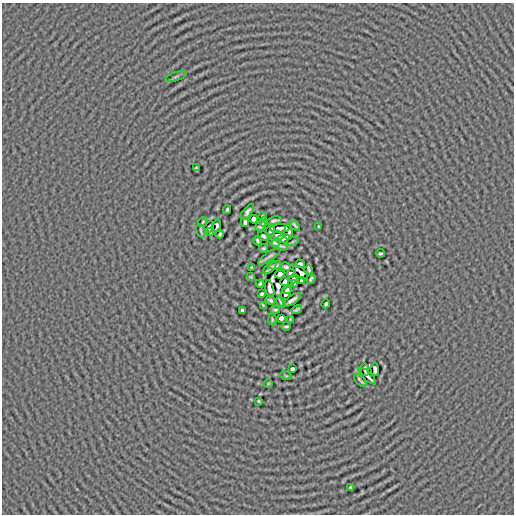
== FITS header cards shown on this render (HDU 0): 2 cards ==
NAXIS1  =                  512
NAXIS2  =                  512

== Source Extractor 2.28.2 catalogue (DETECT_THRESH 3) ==
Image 512 x 512 px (HDU 0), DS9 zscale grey, 1 PNG px = 1 image px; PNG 516 x 516 px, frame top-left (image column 1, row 512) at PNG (2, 3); each listed source drawn as its Kron ellipse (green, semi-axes under 4 px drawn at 4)
Background -8.13e-05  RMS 0.0052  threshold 0.0156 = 3 sigma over >= 5 px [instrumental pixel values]
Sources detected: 74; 2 with non-positive FLUX_AUTO (blend fragments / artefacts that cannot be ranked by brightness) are neither listed nor drawn; the other 72 listed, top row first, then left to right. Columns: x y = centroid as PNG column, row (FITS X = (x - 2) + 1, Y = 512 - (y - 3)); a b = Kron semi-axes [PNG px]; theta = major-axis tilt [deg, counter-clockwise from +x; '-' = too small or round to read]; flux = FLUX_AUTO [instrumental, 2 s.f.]
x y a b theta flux
176 77 11 3 18 0.52
196 168 3 3 - 0.38
227 210 4 3 - 0.54
247 212 9 3 53 0.93
263 216 4 2 - 0.46
254 219 4 4 - 1.4
274 221 7 3 10 0.78
203 222 5 2 - 0.42
245 222 4 3 - 0.66
263 222 4 2 - 0.47
295 225 6 2 -50 0.58
217 226 6 3 78 0.35
261 226 6 3 33 0.75
318 226 3 2 - 0.28
209 227 6 3 65 0.31
280 228 10 3 4 0.46
270 230 5 3 - 0.9
201 231 7 2 -75 0.54
210 232 4 2 - 0.36
289 232 8 3 89 0.14
220 234 4 3 - 0.49
278 235 6 3 -19 0.46
263 236 5 3 - 0.61
283 238 6 3 16 0.41
257 241 5 3 - 0.56
293 241 5 3 - 0.36
274 242 6 3 -38 0.52
280 245 8 2 -21 0.73
263 248 4 3 - 0.55
380 253 4 3 - 0.51
269 256 13 2 34 1.1
300 264 4 3 - 0.62
275 265 6 3 16 0.84
251 267 3 2 - 0.28
286 267 5 3 - 0.67
270 268 8 3 44 0.92
309 270 4 3 - 0.6
301 272 9 4 -44 0.08
280 274 5 4 - 1.1
291 274 4 3 - 0.84
251 277 3 2 - 0.39
294 279 4 3 - 0.93
311 279 5 3 - 0.51
301 281 4 3 - 0.48
285 282 4 4 - 1.7
260 284 4 3 - 0.52
294 284 3 3 - 0.36
270 289 9 3 -76 0.63
287 289 5 3 - 0.57
262 294 4 3 - 0.56
286 294 7 4 60 0.14
270 300 5 3 - 0.58
292 300 10 3 34 1.2
281 302 6 2 -56 0.5
326 304 4 3 - 0.52
263 305 4 2 - 0.33
242 310 4 3 - 0.54
275 310 4 3 - 0.54
297 310 5 3 - 0.61
281 318 4 4 - 0.88
272 319 6 3 -89 0.35
290 320 4 3 - 0.42
286 326 4 2 - 0.51
292 369 3 3 - 0.57
365 369 6 3 -87 0.5
375 369 7 3 -86 0.75
286 376 6 3 -19 0.28
367 376 11 2 -44 0.73
360 380 8 2 -45 0.62
268 384 4 2 - 0.3
259 401 3 2 - 0.37
350 487 3 3 - 0.39
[2 non-positive-flux detections neither listed nor drawn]